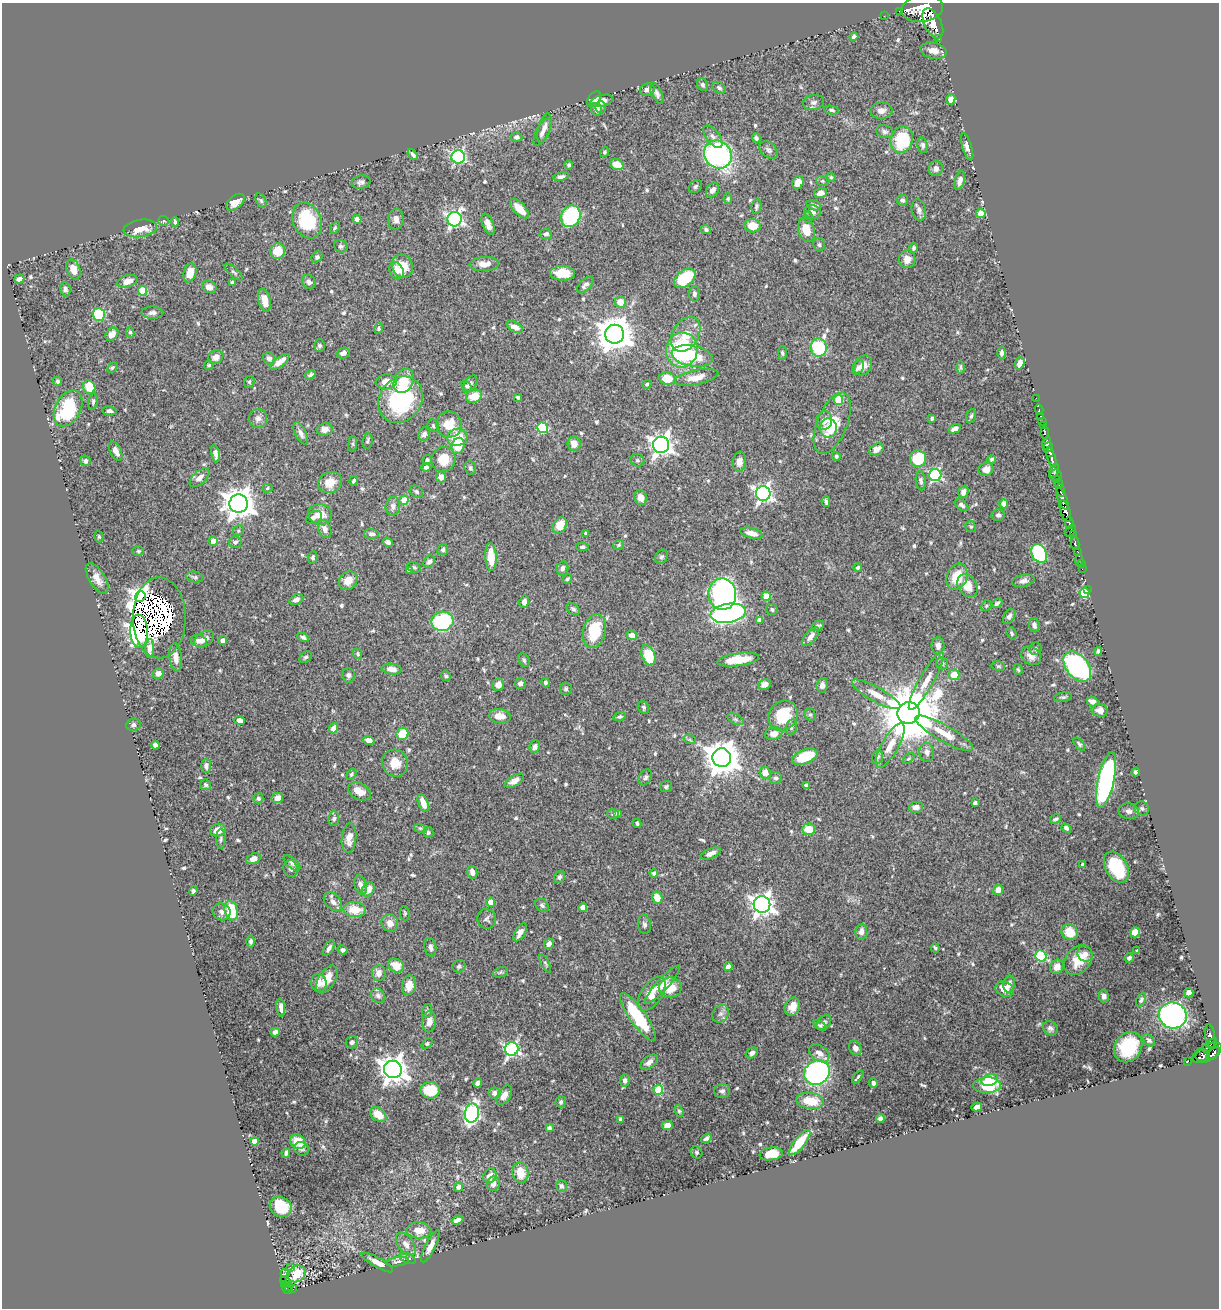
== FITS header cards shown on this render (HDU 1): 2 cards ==
NAXIS1  =                 1217
NAXIS2  =                 1306

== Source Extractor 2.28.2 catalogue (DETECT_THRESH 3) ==
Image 1217 x 1306 px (HDU 1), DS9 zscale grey, 1 PNG px = 1 image px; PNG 1221 x 1310 px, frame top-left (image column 1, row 1306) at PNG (2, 3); each listed source drawn as its Kron ellipse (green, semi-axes under 4 px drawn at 4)
Background 0.621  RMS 0.014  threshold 0.041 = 3 sigma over >= 5 px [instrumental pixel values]
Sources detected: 634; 1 with non-positive FLUX_AUTO (blend fragments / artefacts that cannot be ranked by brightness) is neither listed nor drawn; of the other 633, the 500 brightest by FLUX_AUTO listed and drawn (133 fainter detections omitted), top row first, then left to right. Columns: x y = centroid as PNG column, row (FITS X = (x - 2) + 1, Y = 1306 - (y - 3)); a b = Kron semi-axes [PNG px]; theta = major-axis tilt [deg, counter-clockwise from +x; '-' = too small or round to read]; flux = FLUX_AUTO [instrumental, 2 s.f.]
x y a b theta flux
922 8 21 13 9 5200
899 11 2 2 - 11
884 16 2 2 - 7.7
933 23 16 8 -63 2200
854 37 4 4 - 1.9
939 38 3 3 - 80
934 51 13 8 -11 7.2
702 85 6 5 - 2.1
719 88 7 5 -30 2.1
647 90 7 6 - 4.4
657 93 11 5 -64 3.4
594 99 9 6 53 4
951 99 5 4 - 4.9
602 101 12 5 14 8.4
814 102 11 7 11 3.3
601 107 6 5 - 2.9
597 109 6 5 - 5.9
831 110 7 4 -9 2.1
881 111 11 8 3 5.7
544 128 15 6 74 5.5
542 132 15 6 62 5.3
885 132 8 6 -13 2.8
516 137 6 5 - 3.4
713 137 13 6 -53 4.7
756 138 5 4 - 2.2
902 140 13 11 74 41
923 145 8 5 -80 2.1
967 147 14 5 -72 4.7
768 150 10 7 -40 3
605 152 5 4 - 1.4
718 154 15 13 -52 200
413 155 6 3 -50 2.2
458 157 6 6 - 160
617 164 7 5 -26 14
569 165 5 4 - 1.9
936 169 7 7 - 4
561 177 8 4 11 3
831 177 5 4 - 1.5
822 181 6 5 - 1.5
960 181 9 5 76 4.5
361 182 9 6 10 3.4
798 183 7 5 62 8.3
695 186 7 5 47 2
712 190 8 6 52 4.6
821 193 6 5 - 5.5
728 199 5 4 - 1.5
902 200 6 5 - 2.7
261 201 7 5 -63 1.6
235 202 10 6 39 12
814 205 7 5 -18 3.6
756 206 7 5 82 2.1
519 209 12 6 -47 15
919 210 11 7 -78 3.6
812 212 8 6 -15 4.4
981 213 4 4 - 16
571 216 11 9 65 90
808 217 6 5 - 1.5
357 219 4 4 - 8.7
396 219 10 7 85 4.7
455 219 7 7 - 250
307 220 18 14 -66 56
164 221 5 5 - 1.8
175 222 4 3 - 2.2
488 224 11 5 -67 6.7
752 226 8 6 -3 14
140 228 17 8 8 19
335 228 6 4 68 1.4
706 230 5 4 - 2.1
806 230 12 8 -73 13
546 234 6 5 - 2.8
819 245 6 6 - 1.9
341 246 7 6 - 2.4
914 248 5 3 - 2.2
278 251 8 7 - 21
317 257 6 5 - 2.2
907 259 9 8 - 7.4
484 264 14 7 3 8.3
402 266 12 10 -65 17
73 269 10 6 -68 9.6
396 271 9 6 -60 5.4
234 272 11 4 -41 1.9
190 273 10 6 73 12
562 273 13 7 0 18
685 278 12 8 41 49
19 279 5 4 - 3.6
127 281 10 6 16 8.5
309 282 7 6 - 3.8
232 283 4 3 - 2.9
585 285 10 5 44 3.9
209 287 7 6 - 5.5
65 289 7 5 -82 3.2
142 291 5 4 - 34
694 294 8 5 -89 3.1
264 300 12 6 -78 11
620 302 5 5 - 12
152 313 11 6 -1 3.8
99 314 6 6 - 40
515 327 8 5 -28 6.9
378 328 5 4 - 1.9
130 332 5 4 - 1.4
112 334 7 5 47 6.3
615 334 9 9 - 2000
686 334 19 13 59 19
319 346 6 5 - 2.8
819 348 9 8 - 87
682 350 17 15 78 88
343 353 7 5 21 4.4
782 353 7 4 -88 1.6
1002 353 6 4 -88 2.6
692 356 21 10 -10 31
216 357 8 6 25 6.2
269 358 6 5 - 3
280 362 11 4 36 8.2
1020 363 6 4 71 6.1
209 365 4 4 - 1.5
863 366 11 8 57 6.7
112 367 6 4 48 1.5
961 367 6 4 -90 1.5
858 368 8 5 57 3.1
310 375 6 4 33 1.8
696 377 22 7 12 10
667 379 8 6 -6 18
58 381 5 4 - 2
404 381 13 9 61 23
249 382 6 5 - 1.5
386 382 10 7 4 10
470 384 9 5 56 2.9
647 384 5 4 - 1.6
467 386 6 4 -49 1.5
89 387 7 6 - 22
474 396 8 6 22 17
518 397 4 3 - 1.9
1036 398 2 2 - 13
400 400 24 21 54 93
838 400 5 4 - 32
93 402 8 4 83 2
68 408 19 12 62 66
1039 410 5 2 - 24
109 411 7 4 -9 2.8
971 416 7 4 72 1.9
1041 416 3 3 - 27
258 418 9 9 - 4.5
932 419 4 3 - 1.4
824 420 9 8 - 8.4
1042 422 2 2 - 13
832 423 32 15 68 30
449 424 13 12 - 19
433 426 6 5 - 1.6
1043 426 2 2 - 15
542 428 5 5 - 64
828 428 9 8 - 6.6
325 429 8 6 11 5.2
955 429 6 4 29 4.1
1044 432 6 3 89 55
301 433 12 5 -63 4
424 434 7 5 62 3.5
457 437 10 8 15 25
368 441 8 5 84 1.9
1046 443 6 4 75 660
353 444 8 4 83 1.6
574 444 7 6 - 7
661 445 8 8 - 610
458 446 8 6 73 22
1048 447 5 4 - 470
877 449 7 5 31 6.6
116 451 10 5 -63 5.4
1049 453 3 2 - 210
216 454 8 4 -78 4.1
836 456 4 4 - 1.5
1051 457 10 3 -72 780
443 459 12 12 - 19
918 459 8 8 - 39
992 459 4 4 - 1.8
427 460 5 4 - 1.5
637 460 7 6 - 1.9
85 461 5 5 - 2.2
739 462 10 6 82 6.6
426 467 4 4 - 2.6
470 468 7 5 -73 2.3
986 469 7 6 - 6.8
1054 471 7 4 68 150
935 475 6 6 - 110
1056 475 6 5 - 120
441 477 5 5 - 5.5
199 478 12 6 43 5.8
1057 479 4 3 - 25
354 481 4 3 - 1.4
921 481 9 5 -84 2.6
330 482 12 10 24 13
1059 484 4 3 - 5.5
268 488 5 4 - 1.4
1061 490 6 3 -80 280
416 492 7 5 -34 2
963 492 6 5 - 4.8
763 493 7 7 - 330
641 498 7 6 - 7.6
1062 499 11 4 -67 520
404 500 4 4 - 20
826 502 5 3 - 1.9
239 504 9 9 - 1400
1004 504 4 4 - 11
961 505 8 4 -39 3.2
393 506 9 7 82 3.7
1065 511 11 5 -71 1700
320 514 12 10 -12 11
998 515 6 6 - 2.2
314 517 8 6 26 3.8
1069 523 6 3 -83 330
560 525 9 6 62 15
971 527 6 5 - 1.4
325 529 9 6 -69 5
238 531 5 5 - 1.7
1071 531 6 3 51 130
586 533 3 3 - 1.7
752 533 11 5 -13 8.2
372 534 7 5 -1 2.7
1073 535 3 3 - 1.8
99 537 6 4 -74 1.5
213 541 4 4 - 11
235 542 6 6 - 2.7
388 542 5 4 - 3.3
1075 543 7 3 -80 160
618 545 5 5 - 1.9
582 547 6 4 4 1.8
443 550 5 5 - 2.4
138 551 6 5 - 1.4
1077 551 3 2 - 46
1039 553 10 7 -61 73
313 557 6 5 - 2.3
491 557 14 5 -87 22
661 557 7 6 - 1.9
1079 560 6 3 85 57
429 562 7 5 47 3
1081 564 4 3 - 17
414 567 7 5 -18 1.8
562 568 7 6 - 3.8
858 568 4 3 - 2
1082 569 2 2 - 11
409 570 4 4 - 3
195 577 9 5 -11 1.9
957 577 13 10 69 25
97 579 17 8 -59 9.3
567 579 5 3 - 1.6
348 581 10 8 44 11
1023 581 11 6 11 3.8
968 586 12 9 -58 16
1088 589 3 2 - 6.9
1085 593 5 5 - 61
722 594 15 14 - 250
766 596 4 4 - 17
140 597 6 5 - 230
296 600 7 5 27 3.5
524 602 6 5 - 5.6
997 603 6 3 40 2.3
986 606 5 5 - 1.5
573 609 7 5 -41 2.1
772 610 6 5 - 1.9
728 613 18 9 10 320
1009 616 8 5 59 2.8
159 618 40 26 -90 100
759 620 4 4 - 5.3
442 621 11 9 9 87
1034 625 7 5 -83 3.6
818 626 6 5 - 2.2
139 631 16 8 -88 370
594 631 17 11 75 39
1011 633 6 4 -70 1.9
632 635 5 5 - 6.8
303 637 6 4 -26 2.4
811 637 11 5 50 4.8
204 639 11 7 34 6.9
199 641 8 6 -11 4.3
223 641 4 4 - 8.1
938 646 8 6 90 5.2
150 648 9 4 87 6.3
1035 649 6 6 - 2.1
1098 651 4 3 - 2
358 654 5 4 - 1.5
648 655 10 6 -70 30
1031 656 10 8 -40 7.2
176 657 14 6 -84 7.2
306 657 7 5 40 2.1
524 660 7 5 -63 1.9
738 660 21 6 8 21
942 663 6 6 - 2.2
998 666 7 5 -14 1.4
1077 666 17 11 -51 220
392 669 10 5 -6 6.6
1018 669 6 4 -72 1.4
158 673 5 5 - 5.4
348 675 7 6 - 2.7
954 675 5 5 - 16
446 676 5 4 - 1.7
926 681 33 7 61 13
546 683 4 4 - 2.1
520 684 5 5 - 3.9
765 684 6 5 - 5
498 685 6 6 - 6.4
822 685 7 5 82 3.7
566 689 6 6 - 1.7
876 694 27 7 -29 12
1063 697 9 4 8 1.8
1092 702 6 4 -23 5
644 707 6 5 - 1.8
1100 710 8 6 -13 5.6
909 713 11 10 - 7700
810 715 6 5 - 1.6
500 716 11 7 -8 9.9
783 716 16 13 50 34
620 717 6 4 16 2
735 719 9 4 -27 2.1
240 720 5 4 - 5.1
133 725 7 6 - 2.5
791 727 8 5 75 2.4
334 728 5 4 - 8.3
774 733 8 6 13 7
944 733 32 8 -29 19
402 734 6 5 - 23
690 740 6 4 -19 1.4
369 741 6 4 -21 5.8
1079 744 7 4 -49 1.6
155 745 4 4 - 2.7
890 745 25 8 60 13
535 746 6 5 - 4.2
927 752 9 7 -84 5.1
805 757 13 7 21 29
878 757 7 5 75 2.1
722 758 9 9 - 1900
908 759 7 4 43 1.5
395 763 14 13 - 15
206 766 7 5 88 4
1136 772 4 3 - 2
765 773 6 5 - 9.1
351 774 6 4 54 1.4
645 777 8 6 60 2.8
776 778 6 6 - 2.3
1106 780 28 8 78 210
514 781 11 5 29 6
206 785 5 5 - 1.7
806 785 4 3 - 2.1
666 787 6 5 - 1.7
359 792 12 8 -27 12
258 798 5 5 - 2.1
277 798 6 5 - 7.1
423 803 9 5 -66 9
975 803 4 4 - 2.4
916 807 7 5 12 4.6
1142 808 7 6 - 2.2
1129 811 10 8 -11 4.1
618 813 4 3 - 2.9
613 814 6 4 -17 1.7
334 819 7 5 83 2.6
1055 819 5 3 - 1.9
637 824 4 4 - 1.7
420 828 6 4 -18 1.5
1066 828 5 4 - 3
808 829 6 5 - 15
218 830 8 6 16 10
428 832 5 5 - 1.5
349 838 15 7 84 8.3
221 839 10 5 -90 2.1
711 853 11 5 21 5
253 859 7 5 21 5.7
292 863 10 5 -41 2.5
1083 864 3 3 - 1.7
1116 867 17 10 -61 41
291 869 8 7 - 3.5
472 872 6 5 - 5.7
654 873 4 4 - 2.9
560 877 6 5 - 2.5
361 885 10 6 -74 4.1
368 889 7 5 56 9.3
998 890 5 5 - 7.1
193 891 5 4 - 2
657 898 6 5 - 13
333 902 11 7 -47 5.2
491 902 4 4 - 13
762 904 8 8 - 680
542 905 7 6 - 2.6
583 907 4 4 - 6.7
355 910 11 7 -4 20
231 911 10 6 -74 31
222 912 9 8 - 3.7
405 913 7 4 -80 1.5
487 919 10 9 - 3.6
390 923 9 8 - 7.3
644 924 9 6 -82 2.8
520 932 10 5 59 6.7
861 932 8 5 83 4.2
1070 932 9 7 -42 19
1135 932 5 5 - 14
251 941 6 4 90 2.3
549 944 5 4 - 3.5
430 947 9 6 -79 3.6
329 948 8 4 59 3.3
935 948 5 3 - 1.5
342 950 5 4 - 2.7
1137 951 3 3 - 1.5
1085 954 8 7 - 5
1041 956 6 5 - 88
1129 958 4 4 - 2.4
1078 960 16 12 50 19
545 963 10 4 -63 1.8
396 966 8 6 -32 13
459 966 7 6 - 2.1
728 967 4 4 - 4.1
1057 967 7 6 - 8.5
500 972 8 4 21 1.8
379 973 8 6 84 7.3
327 979 15 8 58 13
319 983 9 7 -78 7.4
1009 984 8 5 78 5.7
409 985 10 7 81 12
662 985 25 5 48 7
670 987 11 10 - 18
1005 989 9 7 -25 9.4
1189 993 4 4 - 4.5
652 994 19 10 56 15
378 996 8 6 -44 2.6
1104 996 6 5 - 4
1141 1000 7 4 60 1.6
281 1007 9 4 -84 4.7
793 1007 9 7 69 9.7
427 1011 7 4 76 2
721 1014 9 7 51 4
1173 1015 14 13 - 230
638 1017 29 8 -55 52
429 1021 11 6 84 6.1
824 1023 9 5 47 3.9
820 1025 7 4 -36 1.7
1050 1028 8 6 -35 3
275 1032 5 4 - 4.2
1210 1037 12 5 -83 250
1149 1040 7 5 -45 1.8
352 1042 6 6 - 2.6
1212 1043 6 3 44 210
427 1044 6 4 38 1.5
1128 1047 16 13 57 45
855 1048 8 6 -61 4.9
1206 1048 4 2 - 20
512 1049 7 6 - 180
752 1053 6 5 - 3.7
819 1053 11 7 -36 6.4
1207 1053 16 8 28 200
1213 1054 8 4 45 390
1203 1055 7 5 16 240
649 1062 10 5 37 4.7
1187 1062 2 2 - 6.2
393 1069 9 8 - 1100
817 1073 13 12 - 180
858 1077 7 2 48 1.5
625 1080 6 5 - 2.8
990 1080 8 5 17 22
478 1083 5 4 - 5.4
873 1083 5 4 - 3.2
987 1085 14 8 3 39
430 1090 10 8 1 31
658 1090 5 4 - 47
722 1091 8 6 5 3
495 1093 6 5 - 5.2
504 1095 11 6 58 8
810 1101 14 8 -7 23
561 1102 5 5 - 1.5
977 1107 5 4 - 5.5
679 1111 6 4 -69 1.7
472 1113 9 7 78 220
378 1115 9 6 -37 16
620 1119 4 3 - 1.9
880 1119 4 4 - 3.3
667 1125 5 4 - 7.5
549 1128 4 3 - 2
706 1138 5 4 - 2.5
254 1141 4 4 - 12
298 1142 8 7 - 13
800 1142 15 5 51 25
301 1149 7 6 - 2.3
696 1152 6 5 - 1.6
286 1153 5 3 - 2.3
771 1154 11 6 8 15
520 1173 10 8 -80 16
490 1176 8 6 61 7.6
493 1184 7 6 - 5.3
561 1186 6 5 - 2.3
458 1187 4 4 - 5.1
281 1207 11 9 -35 38
457 1220 6 4 19 4.9
419 1230 12 8 -3 12
406 1244 13 7 -54 6.4
430 1246 17 5 63 6.4
408 1258 9 4 -26 2.5
377 1262 18 5 -30 6.5
397 1262 12 4 8 2.4
291 1268 4 4 - 2.9
285 1273 5 3 - 1.6
296 1274 9 8 - 18
283 1280 2 2 - 2.3
284 1284 4 3 - 9.4
289 1286 3 3 - 22
287 1289 6 3 -40 31
292 1289 3 3 - 18
At the frame edge (FLAGS 8, measured only in part): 1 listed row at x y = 922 8
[133 fainter detections neither listed nor drawn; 1 non-positive-flux detection neither listed nor drawn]